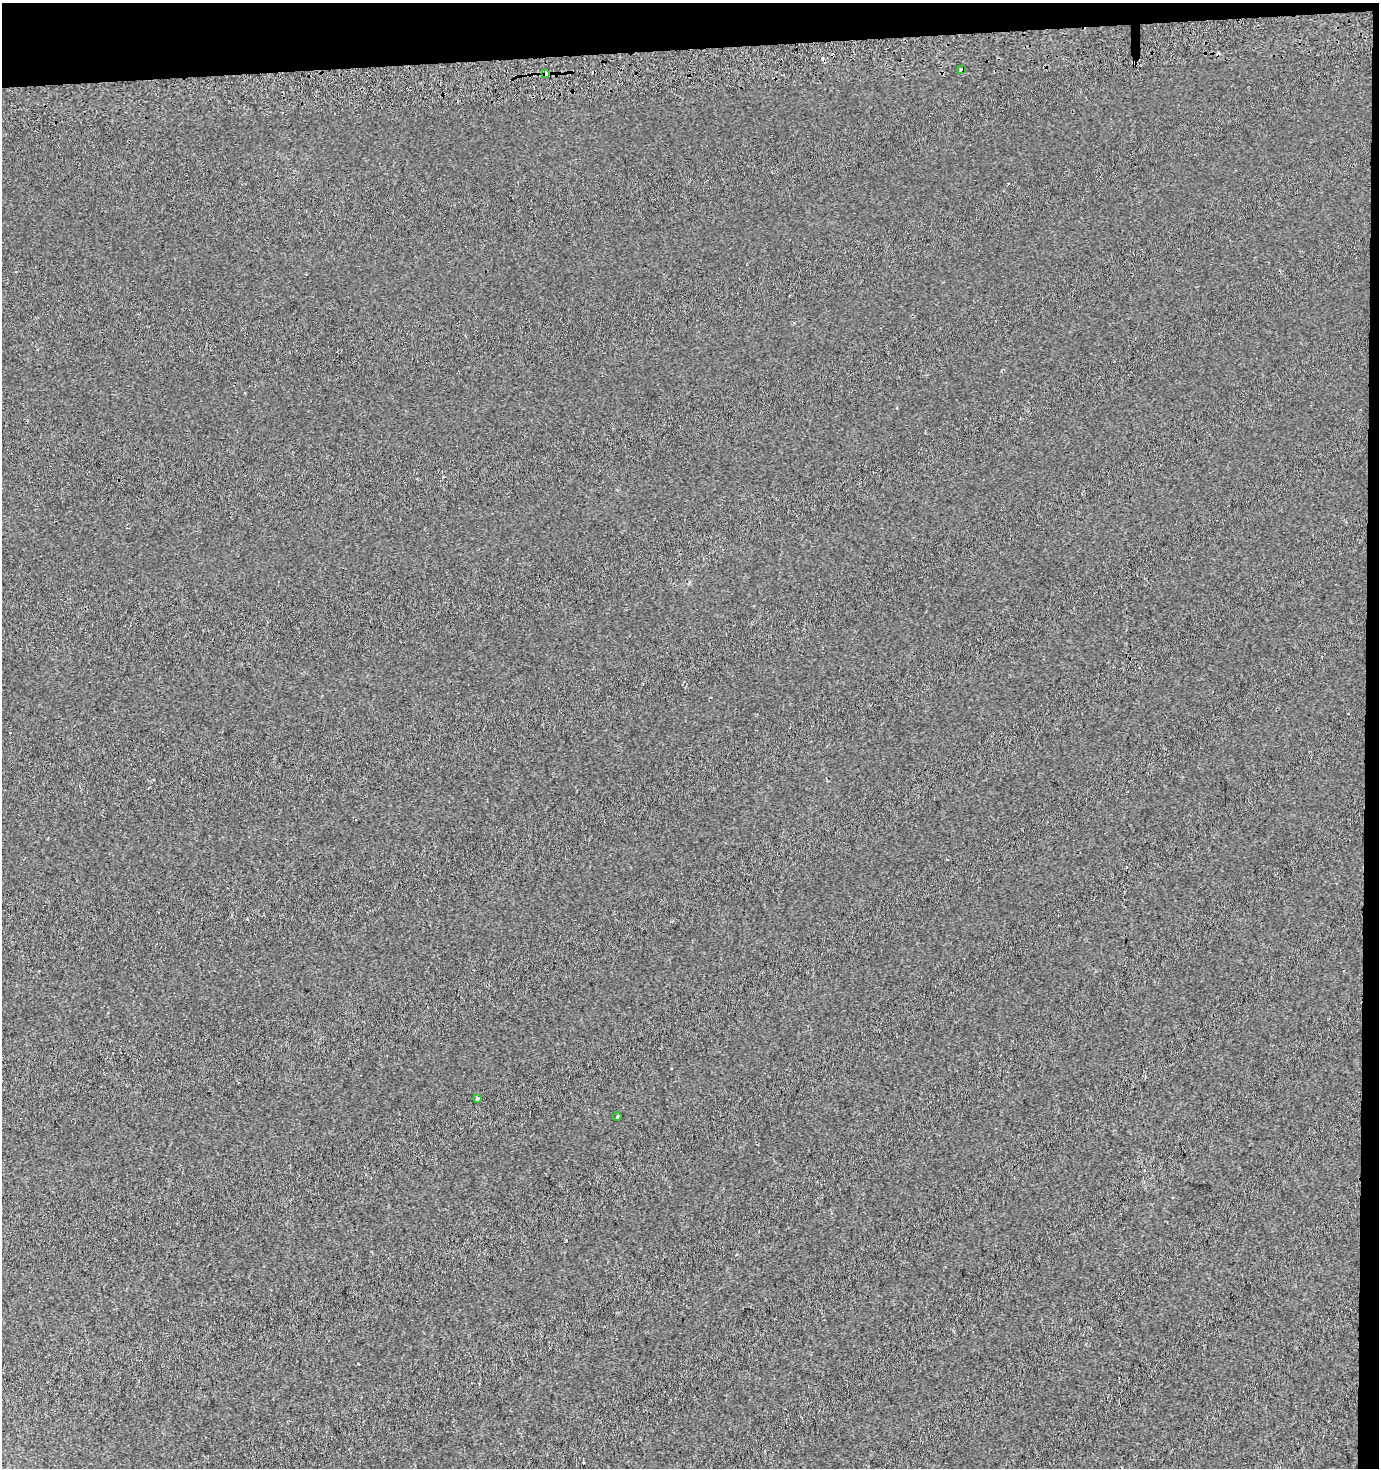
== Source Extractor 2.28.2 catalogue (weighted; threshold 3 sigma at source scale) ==
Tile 3 of 3 x 3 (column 3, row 1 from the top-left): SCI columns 2755-4131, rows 2972-4437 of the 4131 x 4478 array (HDU 1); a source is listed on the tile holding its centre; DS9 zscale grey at full resolution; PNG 1381 x 1470 px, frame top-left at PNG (2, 3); each listed source drawn as its Kron ellipse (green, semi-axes under 4 px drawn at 4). Shown black and unused: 4% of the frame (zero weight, under 2 of 3 exposures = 2% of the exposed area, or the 3 px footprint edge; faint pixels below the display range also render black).
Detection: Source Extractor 2.28.2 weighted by HDU 2 'WHT'; one run over the whole footprint, this tile lists its part. Background 5.94e-04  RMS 0.0053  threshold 0.0239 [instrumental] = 3 sigma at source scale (4.5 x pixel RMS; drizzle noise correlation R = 1.50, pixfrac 1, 0.0396/0.0396 arcsec/px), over >= 5 px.
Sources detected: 8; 4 cosmic-ray / hot-pixel residue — neither listed nor drawn; the other 4 listed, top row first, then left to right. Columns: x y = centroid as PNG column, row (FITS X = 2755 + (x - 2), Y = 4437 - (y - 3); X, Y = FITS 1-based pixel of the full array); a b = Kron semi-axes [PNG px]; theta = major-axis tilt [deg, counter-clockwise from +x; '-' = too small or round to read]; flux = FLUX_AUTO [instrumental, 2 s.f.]
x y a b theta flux
962 70 4 3 - 2.1
546 74 4 3 - 3.1
477 1098 3 3 - 1.1
617 1116 4 2 - 0.65
Overlapping masked pixels (flux is a lower limit): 2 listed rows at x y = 962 70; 546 74